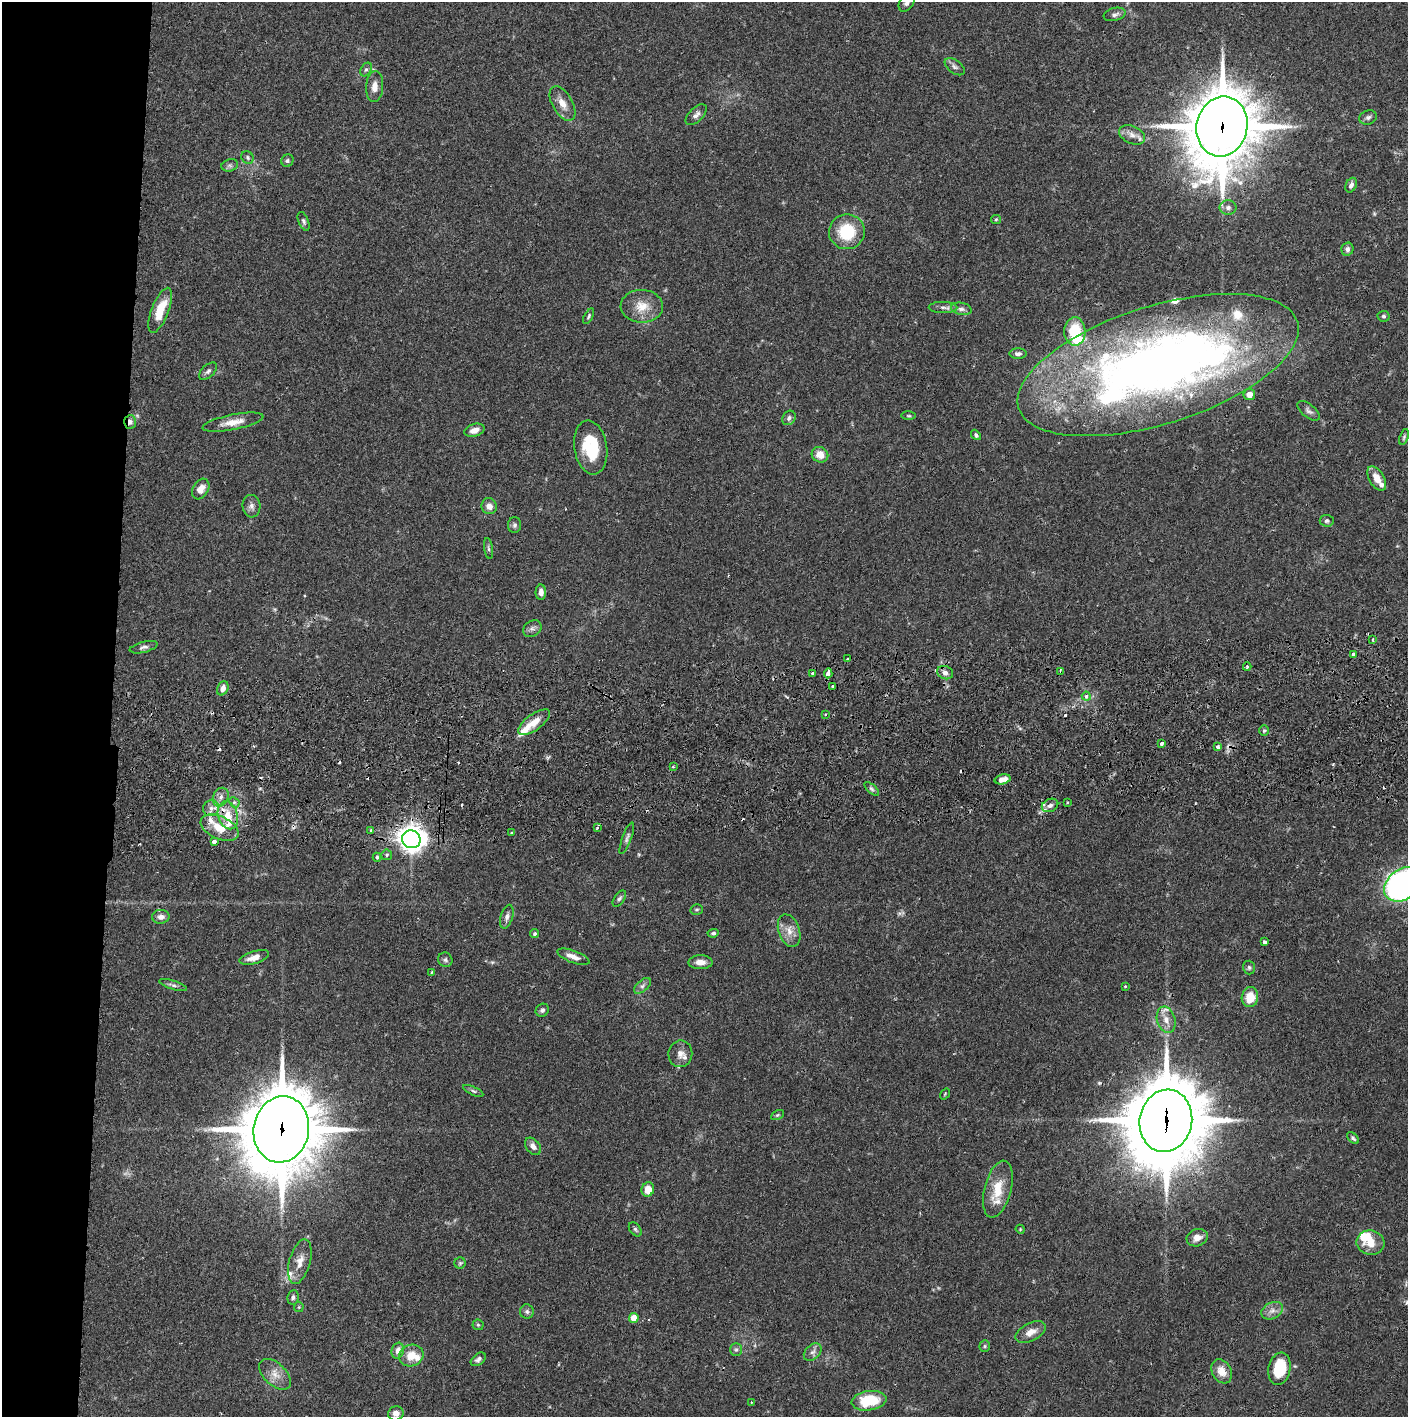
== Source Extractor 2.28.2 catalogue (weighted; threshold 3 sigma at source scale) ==
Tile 4 of 3 x 3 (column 1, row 2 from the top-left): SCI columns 4-1409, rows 1471-2885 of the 4229 x 4357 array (HDU 1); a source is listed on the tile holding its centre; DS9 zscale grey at full resolution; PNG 1410 x 1419 px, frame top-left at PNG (2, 2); each listed source drawn as its Kron ellipse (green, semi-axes under 4 px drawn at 4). Shown black and unused: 8% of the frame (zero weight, under 2 of 3 exposures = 3% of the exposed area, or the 3 px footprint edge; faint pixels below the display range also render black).
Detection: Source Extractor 2.28.2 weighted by HDU 2 'WHT'; one run over the whole footprint, this tile lists its part. Background 0.0681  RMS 0.0049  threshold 0.0219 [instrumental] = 3 sigma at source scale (4.5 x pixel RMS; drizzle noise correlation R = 1.50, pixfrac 1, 0.05/0.05 arcsec/px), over >= 5 px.
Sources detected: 168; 13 cosmic-ray / hot-pixel residue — neither listed nor drawn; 15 inside a brighter listed object's ellipse — not listed separately; the other 140 listed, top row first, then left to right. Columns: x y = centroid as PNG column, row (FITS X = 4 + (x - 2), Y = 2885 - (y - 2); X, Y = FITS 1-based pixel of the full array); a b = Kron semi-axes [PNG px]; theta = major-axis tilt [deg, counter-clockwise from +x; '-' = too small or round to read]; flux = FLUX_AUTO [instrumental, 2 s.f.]
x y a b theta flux
907 3 10 7 55 1.9
1115 14 11 6 13 1.8
955 67 11 6 -37 1.7
366 69 7 5 61 1.1
375 87 15 8 85 4.1
563 104 19 10 -61 5.4
696 115 13 7 44 2.1
1368 117 9 7 19 1.5
1222 126 30 25 76 2900
1132 135 14 8 -25 3.6
247 157 7 6 - 1
287 161 6 6 - 0.98
230 165 8 6 16 1.4
1351 185 8 5 64 1.8
1228 208 8 7 - 1.9
996 219 5 4 - 0.57
304 221 10 5 -67 1.2
847 232 18 17 - 20
1347 249 6 6 - 1.7
642 306 21 16 -2 8.8
943 307 14 5 -1 2
961 309 10 6 -12 1.7
160 310 24 8 69 12
589 316 8 4 62 0.88
1384 316 6 5 - 0.89
1075 331 14 10 -89 19
1018 354 8 5 0 1.6
1158 365 146 59 17 490
208 371 11 6 43 1.5
1249 395 6 5 - 3.6
1309 411 13 6 -40 1.8
909 416 7 3 -1 0.63
789 418 7 6 - 1.4
130 422 7 6 - 2.1
233 422 31 7 11 6.5
474 430 10 6 17 2.8
976 435 6 4 -49 1.1
1404 437 8 4 72 0.84
591 447 27 16 -81 22
820 455 8 7 - 5.1
1377 478 13 7 -58 4.8
201 489 11 7 59 4.6
251 506 11 9 -84 2.2
489 506 8 7 - 3.2
1327 521 7 6 - 1.2
515 525 8 6 89 1.3
488 548 11 4 -81 1.1
541 592 7 5 -90 2.3
532 629 10 7 34 1.8
1373 639 4 2 - 0.47
144 647 14 5 14 1.7
1353 654 3 3 - 1.5
848 659 4 3 - 2.1
1247 667 4 3 - 0.64
1060 671 3 3 - 0.85
812 673 3 3 - 0.78
828 673 5 3 - 24
945 673 8 6 -23 2.3
832 686 3 3 - 2.2
223 688 7 5 65 3.1
1086 696 4 4 - 1.8
825 714 3 3 - 0.96
534 722 19 8 35 6.5
1264 731 5 5 - 0.81
1161 743 4 3 - 1.6
1218 747 4 3 - 2
673 767 3 3 - 0.53
1003 779 8 5 12 3.4
872 789 9 4 -41 1
221 797 10 7 66 2.5
234 802 6 4 -44 1
1067 803 3 2 - 0.46
1050 805 8 6 24 2
211 808 8 8 - 2.6
228 815 14 10 -74 8
220 828 20 11 -24 9.8
597 828 3 3 - 1
371 830 4 4 - 0.71
511 833 3 3 - 0.46
627 838 17 4 70 1.7
411 839 9 8 - 410
214 842 4 3 - 5.5
387 855 5 5 - 0.93
377 857 4 4 - 0.73
1403 884 20 15 36 170
619 899 9 5 54 1.2
697 910 6 5 - 0.81
161 917 9 7 1 2.6
507 917 12 6 74 2
789 931 17 10 -71 5
713 933 6 3 6 0.82
535 934 5 4 - 0.95
1264 942 4 3 - 1.3
254 957 15 6 17 4.4
573 957 17 6 -20 3.6
445 960 7 7 - 1.2
700 962 12 7 0 3.6
1249 967 7 6 - 1
432 972 3 2 - 0.49
173 985 14 4 -17 1.4
642 986 10 5 42 1.6
1125 986 3 3 - 0.37
1250 997 10 8 79 10
542 1010 7 6 - 1.3
1166 1020 13 9 -73 4.3
680 1054 13 12 - 3.5
473 1091 11 4 -25 1.1
945 1094 6 3 54 0.46
777 1115 7 4 27 0.78
1166 1121 31 26 78 4700
281 1129 33 27 79 3700
1353 1138 7 4 -45 1
533 1146 10 7 -50 2.6
648 1189 7 6 - 6.4
998 1189 29 13 75 12
635 1229 8 5 -52 0.96
1020 1229 5 3 - 0.45
1197 1238 11 8 19 3.2
1370 1243 14 12 -9 8
300 1262 23 10 75 5.7
460 1263 5 5 - 0.77
293 1297 7 5 82 1.1
299 1307 5 5 - 0.54
527 1311 7 7 - 1.5
1272 1311 11 8 28 2.8
634 1318 5 4 - 9.3
478 1325 5 5 - 0.74
1031 1332 16 9 28 4.4
985 1346 6 5 - 0.78
736 1350 6 5 - 1.1
398 1351 8 6 73 3.4
813 1352 10 7 45 1.9
411 1356 12 10 20 7.5
478 1359 9 5 38 1.5
1279 1369 16 11 79 19
1222 1371 13 9 -60 5.7
275 1374 19 11 -44 5.5
869 1401 17 9 8 19
751 1402 2 2 - 0.33
396 1413 8 7 - 2.7
Overlapping masked pixels (flux is a lower limit): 9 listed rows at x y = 1222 126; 1158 365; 130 422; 848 659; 828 673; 228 815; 411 839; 1166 1121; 281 1129
Isophote crosses this tile's border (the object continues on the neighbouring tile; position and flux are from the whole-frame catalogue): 2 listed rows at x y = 907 3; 1403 884